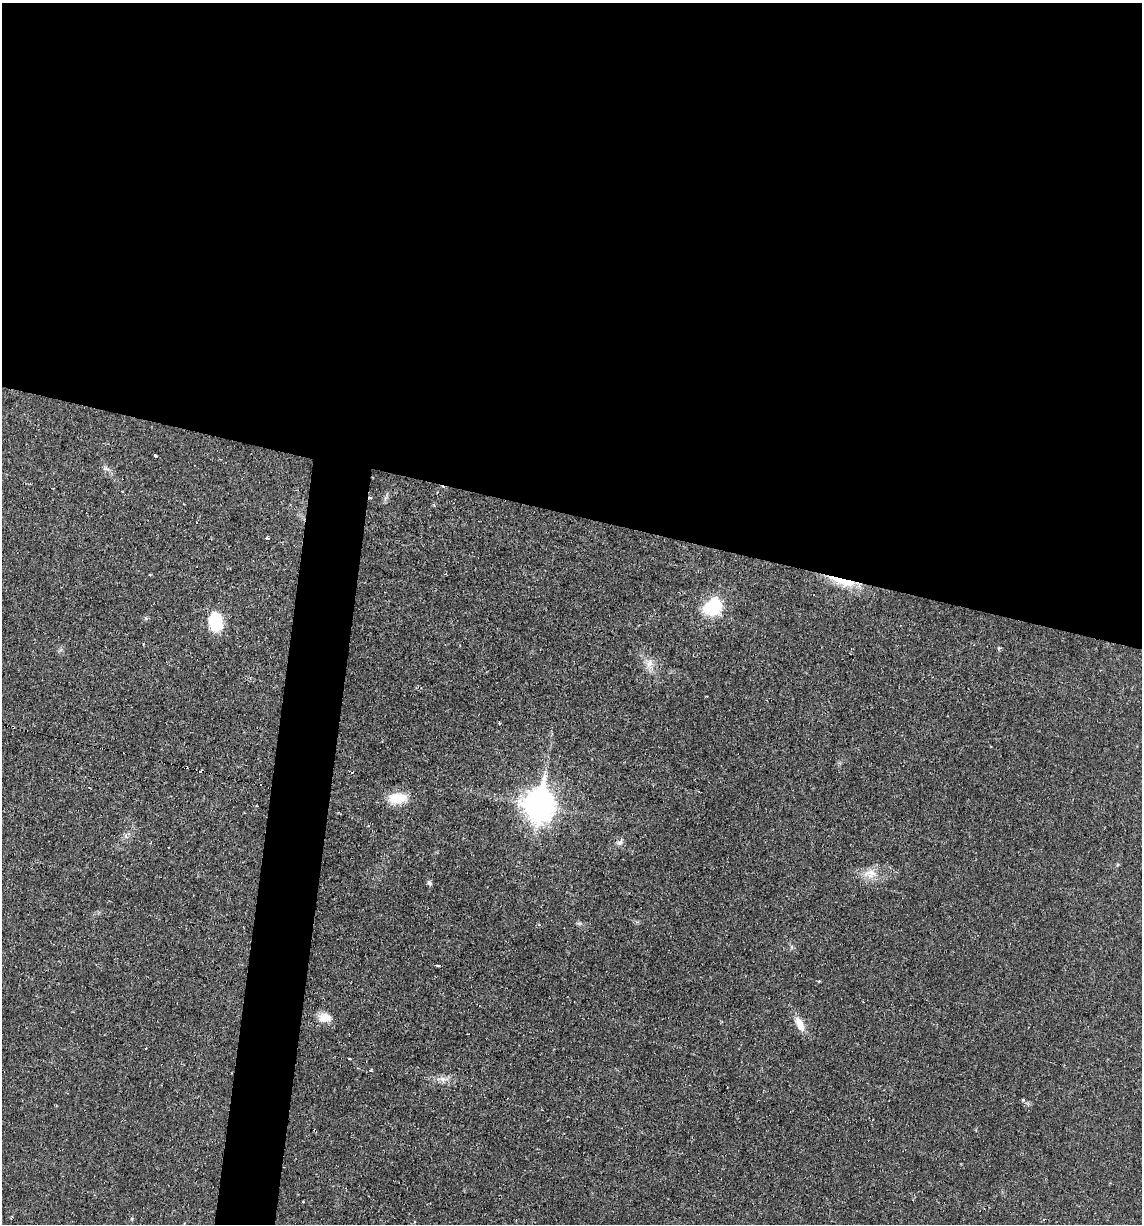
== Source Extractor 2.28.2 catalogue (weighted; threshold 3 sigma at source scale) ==
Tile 3 of 4 x 4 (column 3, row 1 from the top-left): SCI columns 2393-3532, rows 3667-4888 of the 4907 x 4888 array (HDU 1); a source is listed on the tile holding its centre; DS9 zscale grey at full resolution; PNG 1144 x 1226 px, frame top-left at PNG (2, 3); no overlay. Shown black and unused: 45% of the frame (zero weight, under 2 of 3 exposures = <1% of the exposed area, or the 3 px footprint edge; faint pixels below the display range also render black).
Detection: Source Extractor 2.28.2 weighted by HDU 2 'WHT'; one run over the whole footprint, this tile lists its part. Background 0.0287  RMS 0.0049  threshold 0.0221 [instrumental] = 3 sigma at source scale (4.5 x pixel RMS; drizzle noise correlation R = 1.50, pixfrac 1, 0.05/0.05 arcsec/px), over >= 5 px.
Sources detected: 32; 6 cosmic-ray / hot-pixel residue — not listed; the other 26 listed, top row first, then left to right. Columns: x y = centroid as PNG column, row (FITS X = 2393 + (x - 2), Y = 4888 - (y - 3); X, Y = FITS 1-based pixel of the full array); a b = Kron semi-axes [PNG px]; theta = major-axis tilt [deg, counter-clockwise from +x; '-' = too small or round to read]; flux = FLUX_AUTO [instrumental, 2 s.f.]
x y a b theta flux
155 456 3 3 - 2.5
106 468 11 6 -20 1.8
370 498 4 3 - 0.89
150 575 3 3 - 0.46
841 580 36 15 -21 17
713 607 15 12 33 31
215 622 21 16 -84 17
649 663 14 11 86 4.5
13 727 3 3 - 0.53
186 767 3 2 - 0.87
90 788 4 2 - 0.37
397 798 21 12 3 12
539 805 13 10 82 700
620 842 11 6 44 1.7
870 873 21 13 3 7.5
429 883 7 5 -57 1.1
792 947 7 4 -89 0.84
438 965 4 3 - 1.2
819 981 3 3 - 0.45
325 1017 18 12 -11 5.9
800 1024 21 9 -63 6.1
349 1059 3 3 - 0.87
371 1070 5 4 - 0.79
444 1079 16 4 -9 2.5
1023 1100 4 4 - 0.79
1043 1219 3 3 - 1.3
Overlapping masked pixels (flux is a lower limit): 4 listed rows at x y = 370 498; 841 580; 13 727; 186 767
Unlisted compact peaks at least as high as the median listed source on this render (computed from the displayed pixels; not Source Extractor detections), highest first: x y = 999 648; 146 618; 579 923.